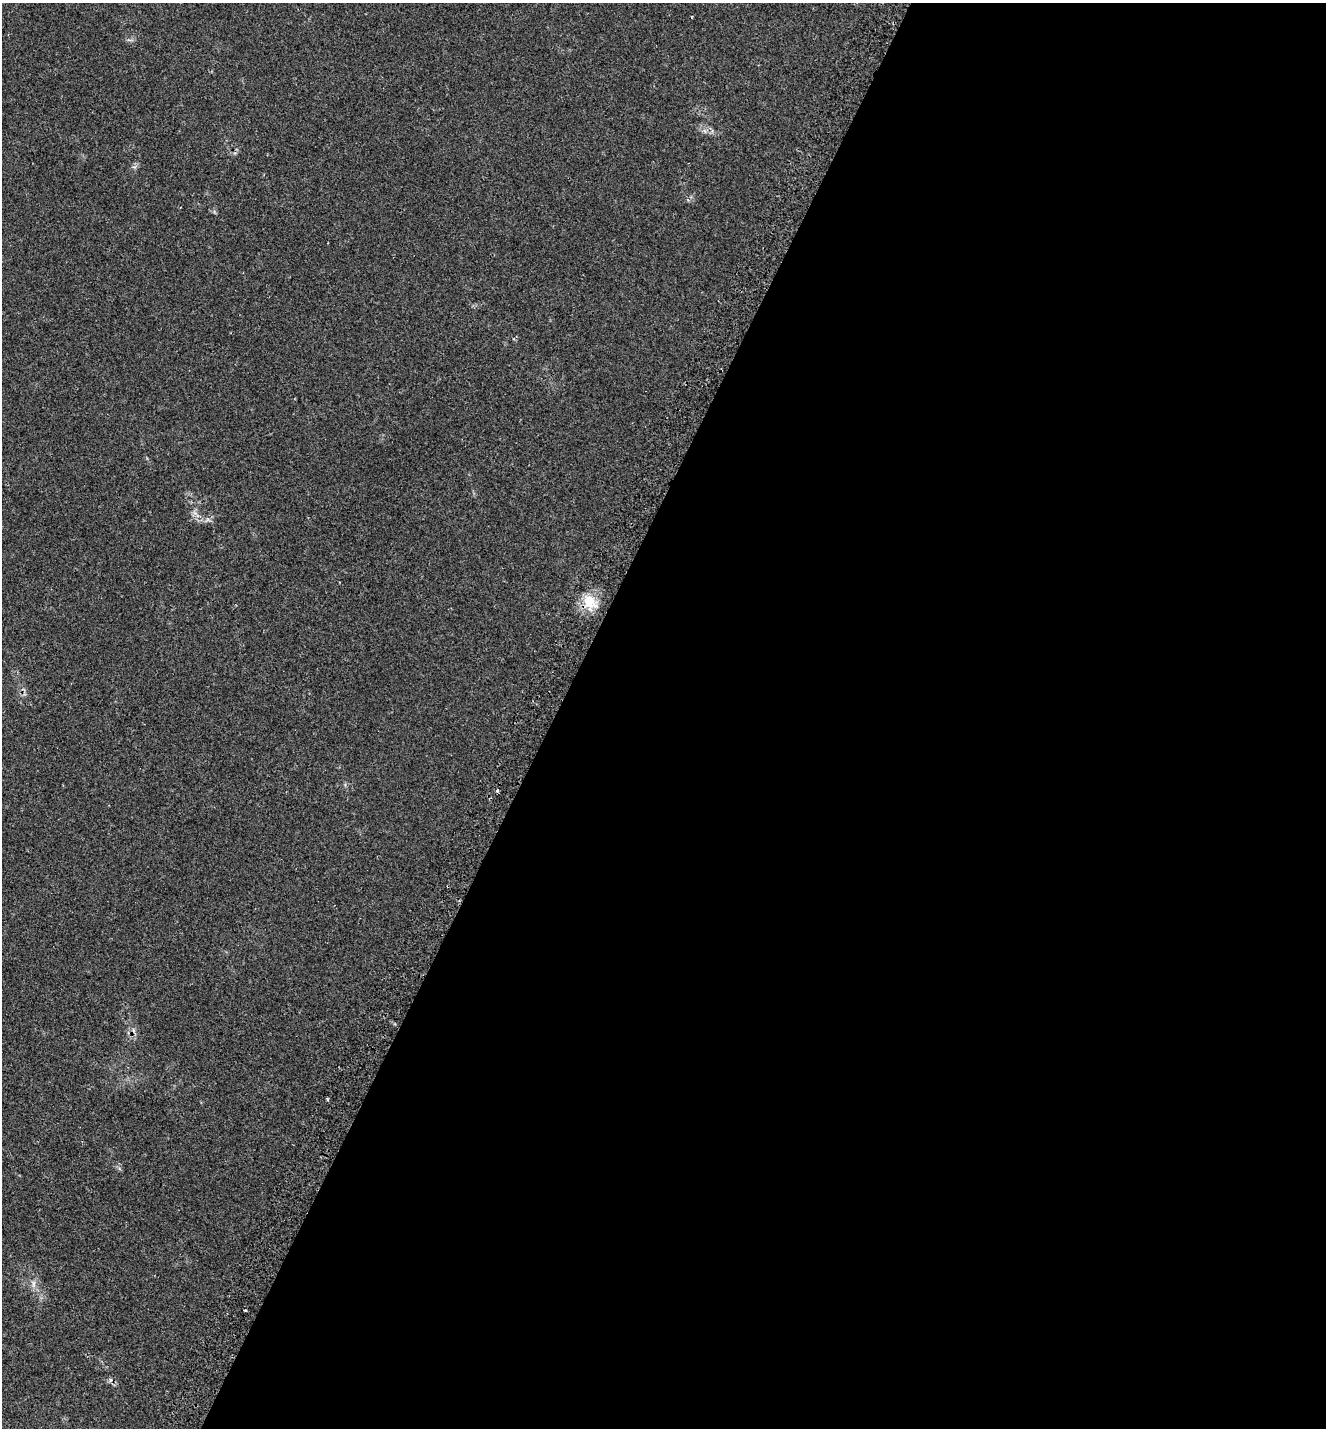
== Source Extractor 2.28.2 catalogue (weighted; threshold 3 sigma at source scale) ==
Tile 12 of 4 x 4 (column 4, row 3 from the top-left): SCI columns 4362-5685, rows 1475-2900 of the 5847 x 5836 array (HDU 1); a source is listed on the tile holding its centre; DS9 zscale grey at full resolution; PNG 1328 x 1430 px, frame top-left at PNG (2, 3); no overlay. Shown black and unused: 58% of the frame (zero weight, under 2 of 3 exposures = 3% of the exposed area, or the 3 px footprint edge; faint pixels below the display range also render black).
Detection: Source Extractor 2.28.2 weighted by HDU 2 'WHT'; one run over the whole footprint, this tile lists its part. Background 0.0577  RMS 0.0057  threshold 0.0259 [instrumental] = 3 sigma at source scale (4.5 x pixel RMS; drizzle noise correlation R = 1.50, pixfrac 1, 0.05/0.05 arcsec/px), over >= 5 px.
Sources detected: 6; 1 cosmic-ray / hot-pixel residue — not listed; the other 5 listed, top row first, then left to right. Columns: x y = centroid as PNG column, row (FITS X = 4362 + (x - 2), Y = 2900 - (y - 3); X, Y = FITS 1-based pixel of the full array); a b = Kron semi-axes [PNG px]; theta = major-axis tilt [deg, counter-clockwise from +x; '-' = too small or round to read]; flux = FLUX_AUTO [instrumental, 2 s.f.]
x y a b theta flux
195 513 7 4 -18 1.5
589 601 19 16 -80 13
497 791 3 3 - 1
328 1100 4 3 - 0.89
33 1284 12 4 90 2.2